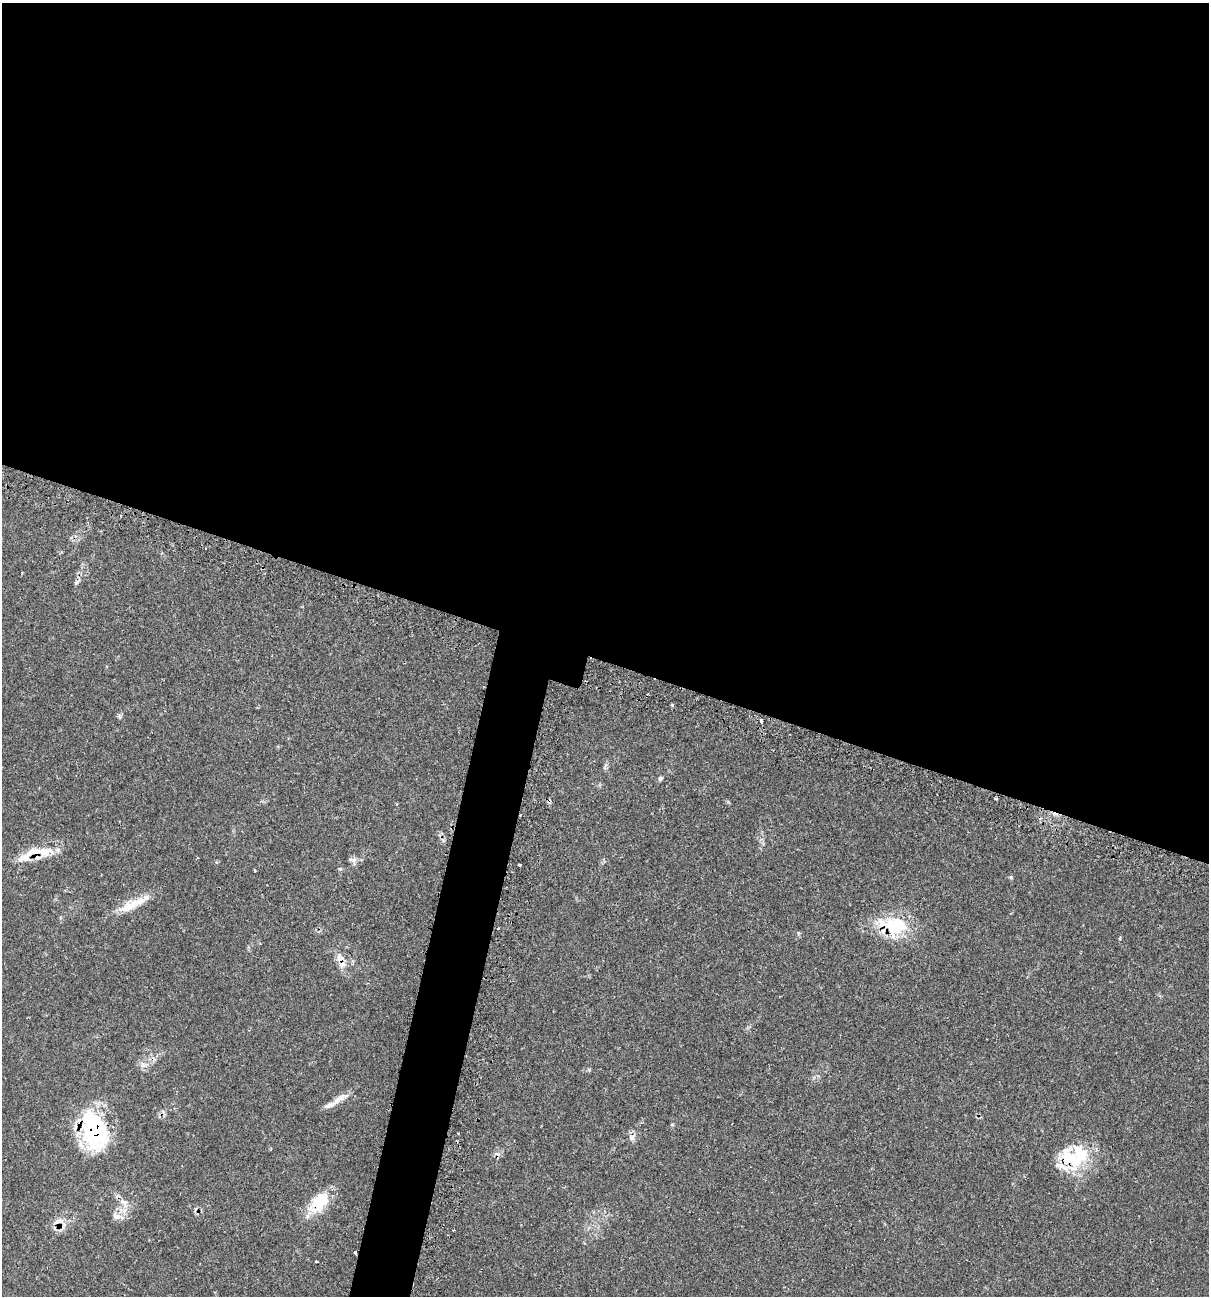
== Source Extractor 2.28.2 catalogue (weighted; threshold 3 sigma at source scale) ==
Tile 3 of 4 x 4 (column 3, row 1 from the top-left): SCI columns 2682-3888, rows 3925-5218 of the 5431 x 5468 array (HDU 1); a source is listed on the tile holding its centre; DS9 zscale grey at full resolution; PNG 1211 x 1298 px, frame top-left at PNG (2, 3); no overlay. Shown black and unused: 54% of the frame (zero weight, under 2 of 3 exposures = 3% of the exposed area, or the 3 px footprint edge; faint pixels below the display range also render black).
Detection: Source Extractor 2.28.2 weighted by HDU 2 'WHT'; one run over the whole footprint, this tile lists its part. Background 0.0817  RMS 0.0039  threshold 0.0176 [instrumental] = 3 sigma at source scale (4.5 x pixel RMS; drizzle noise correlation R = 1.50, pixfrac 1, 0.05/0.05 arcsec/px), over >= 5 px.
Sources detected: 40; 4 inside a brighter object's white glare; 3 cosmic-ray / hot-pixel residue — not listed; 7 inside a brighter listed object's ellipse — not listed separately; the other 26 listed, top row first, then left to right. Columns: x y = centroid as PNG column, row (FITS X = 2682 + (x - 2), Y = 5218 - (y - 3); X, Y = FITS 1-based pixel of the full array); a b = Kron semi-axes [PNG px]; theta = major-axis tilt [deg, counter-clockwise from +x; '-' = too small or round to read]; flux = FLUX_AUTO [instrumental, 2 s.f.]
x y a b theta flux
77 582 9 4 36 0.71
672 705 3 3 - 0.86
761 721 4 3 - 0.94
660 778 7 5 50 0.69
996 798 3 3 - 0.64
549 801 6 4 72 0.65
39 852 46 12 5 10
354 860 8 6 37 1.3
520 865 3 3 - 0.8
255 870 3 2 - 0.39
1011 877 5 4 - 0.45
130 906 53 10 28 8.6
893 925 41 25 -13 20
498 928 2 2 - 0.41
1120 938 6 3 56 0.39
340 959 12 8 -80 3.2
341 1098 16 8 24 3
99 1129 51 25 -87 32
632 1137 10 9 - 1.9
1070 1159 36 24 -47 18
319 1202 28 17 68 12
124 1203 14 8 -58 3.2
116 1216 12 8 -27 2.3
57 1222 19 7 16 2.9
355 1252 4 3 - 2.3
316 1261 3 3 - 0.55
Overlapping masked pixels (flux is a lower limit): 8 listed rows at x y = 549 801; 39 852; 893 925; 340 959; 99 1129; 1070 1159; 319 1202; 355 1252
Unlisted compact peaks at least as high as the median listed source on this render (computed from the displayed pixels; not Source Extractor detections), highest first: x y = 120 717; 672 1124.